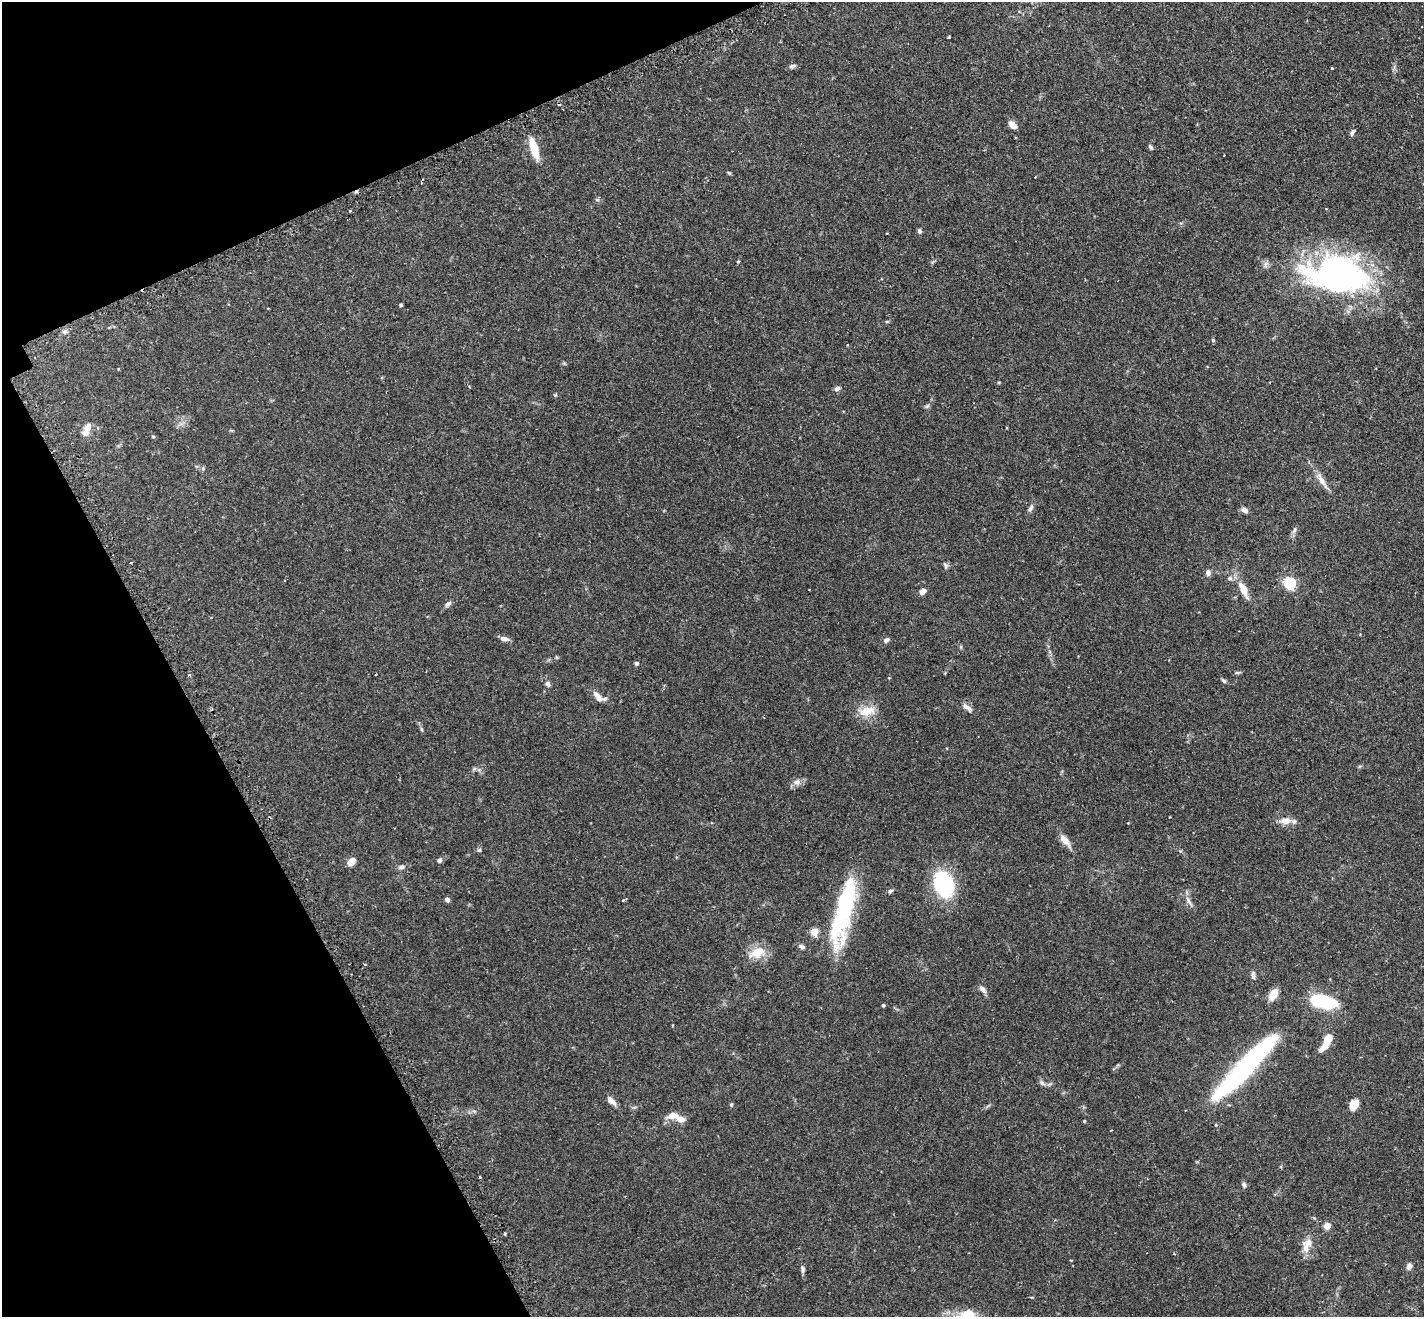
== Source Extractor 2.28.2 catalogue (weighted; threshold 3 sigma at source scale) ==
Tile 5 of 4 x 4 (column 1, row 2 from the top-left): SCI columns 45-1466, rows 2813-4127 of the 5775 x 5761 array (HDU 1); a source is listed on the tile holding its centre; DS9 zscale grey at full resolution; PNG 1426 x 1319 px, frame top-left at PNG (2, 2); no overlay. Shown black and unused: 21% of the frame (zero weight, under 2 of 3 exposures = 4% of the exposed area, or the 3 px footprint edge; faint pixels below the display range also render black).
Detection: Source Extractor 2.28.2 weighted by HDU 2 'WHT'; one run over the whole footprint, this tile lists its part. Background 0.211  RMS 0.0069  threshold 0.0309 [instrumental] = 3 sigma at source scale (4.5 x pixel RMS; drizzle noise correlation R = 1.50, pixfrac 1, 0.05/0.05 arcsec/px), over >= 5 px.
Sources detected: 100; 7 inside a brighter object's white glare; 5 cosmic-ray / hot-pixel residue — not listed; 4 inside a brighter listed object's ellipse — not listed separately; the other 84 listed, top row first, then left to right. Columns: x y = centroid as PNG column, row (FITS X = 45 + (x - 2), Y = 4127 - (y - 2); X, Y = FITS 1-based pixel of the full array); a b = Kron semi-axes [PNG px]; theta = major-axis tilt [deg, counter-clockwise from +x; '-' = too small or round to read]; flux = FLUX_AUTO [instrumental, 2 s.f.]
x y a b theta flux
949 37 3 2 - 0.64
792 66 9 5 16 1.7
1332 68 3 3 - 0.98
1012 125 10 6 -43 4.9
1352 132 8 5 62 1.7
1150 147 8 4 -58 1.1
534 149 25 8 -73 14
729 173 6 4 -44 0.78
350 210 3 2 - 0.85
919 231 6 4 -76 1.4
738 262 4 3 - 0.77
1340 274 66 41 -11 180
401 305 4 3 - 0.86
268 308 3 2 - 0.47
887 321 6 3 19 0.7
65 331 7 4 0 1.4
1213 340 4 4 - 1.4
837 388 7 5 28 2.2
555 395 4 4 - 0.65
927 406 7 4 45 1
87 428 12 10 60 4.4
153 437 6 4 -2 0.63
1322 481 31 6 -59 5.7
1031 508 11 5 65 2.1
1244 510 7 6 - 2.7
1294 530 10 5 64 1.7
130 563 3 3 - 0.6
945 565 8 5 -57 1.4
1208 572 9 7 84 2.1
1229 578 7 6 - 1.6
1290 583 6 5 - 80
1243 589 23 8 -63 9.4
922 591 7 5 26 3.4
448 604 10 5 43 1.8
504 639 11 5 -12 2.9
886 640 7 5 29 2
636 663 5 4 - 1.5
1237 673 8 4 0 1
190 675 4 3 - 0.9
1224 681 7 5 -45 1.2
548 684 7 6 - 1.7
596 694 10 7 -44 2.9
605 699 8 5 12 1.6
967 707 15 6 -35 3.2
867 711 24 12 9 10
421 729 6 4 -70 0.89
797 782 9 7 2 2.8
1286 821 15 9 6 5.7
1065 840 19 8 -49 5.3
479 850 5 5 - 0.95
439 860 5 5 - 1.8
351 862 7 5 48 8
401 867 9 6 12 2
944 884 18 13 -68 75
890 891 7 5 20 1.3
447 899 6 5 - 2
623 900 4 3 - 0.65
1189 901 17 4 -59 2.7
842 913 78 21 78 67
814 931 5 5 - 18
802 947 7 6 - 1.9
757 953 23 13 21 11
1253 974 10 5 73 1.6
983 989 11 6 -49 2.7
1273 995 12 7 60 9.2
1324 1001 29 13 -10 36
883 1005 4 4 - 0.97
1327 1042 20 7 60 12
1230 1080 64 16 50 60
1042 1083 8 6 -29 1.8
611 1101 13 6 -41 4.2
731 1105 5 5 - 0.73
1353 1105 11 7 60 8
474 1111 7 4 -44 1.1
672 1115 14 8 13 5.6
1084 1121 3 3 - 0.66
1244 1185 7 6 - 1.5
1327 1226 4 4 - 12
505 1234 3 3 - 0.7
1306 1247 15 8 -75 5.7
1071 1260 4 3 - 0.45
1409 1266 8 6 68 2.7
802 1269 9 5 -79 1.7
969 1314 24 15 17 13
Isophote crosses this tile's border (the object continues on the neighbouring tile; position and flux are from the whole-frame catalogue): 1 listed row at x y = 969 1314